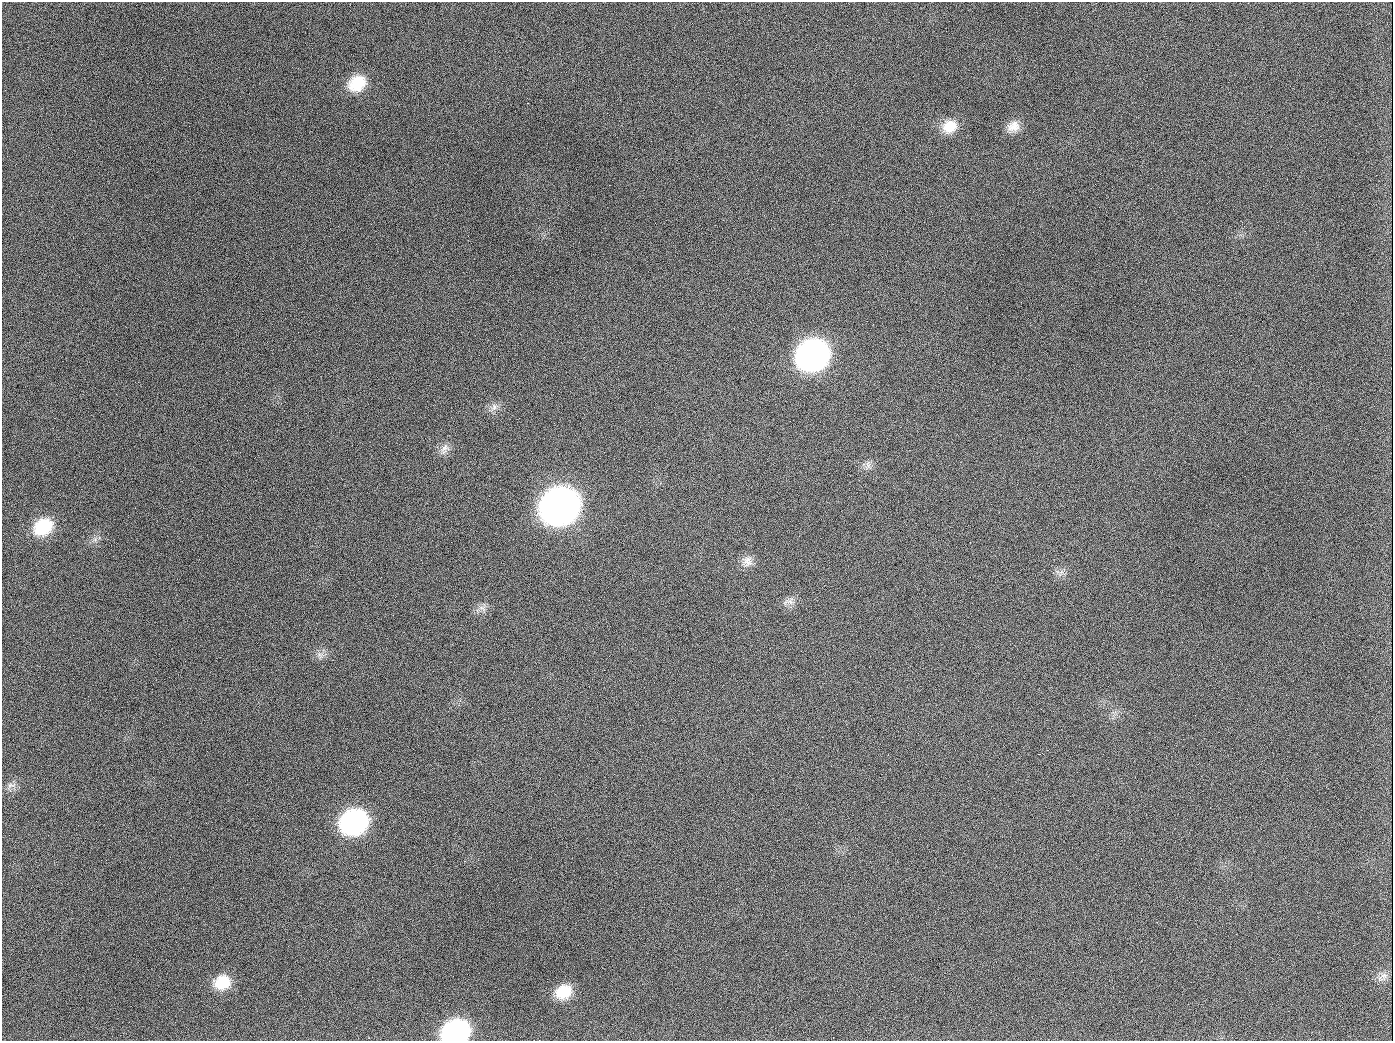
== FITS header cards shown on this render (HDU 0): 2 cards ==
NAXIS1  =                 1391
NAXIS2  =                 1039

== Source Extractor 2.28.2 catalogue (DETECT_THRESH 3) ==
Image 1391 x 1039 px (HDU 0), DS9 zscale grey, 1 PNG px = 1 image px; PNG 1395 x 1043 px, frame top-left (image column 1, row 1039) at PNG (2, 2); no overlay
Background 1420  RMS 67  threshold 201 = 3 sigma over >= 5 px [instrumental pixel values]
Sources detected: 24; all 24 listed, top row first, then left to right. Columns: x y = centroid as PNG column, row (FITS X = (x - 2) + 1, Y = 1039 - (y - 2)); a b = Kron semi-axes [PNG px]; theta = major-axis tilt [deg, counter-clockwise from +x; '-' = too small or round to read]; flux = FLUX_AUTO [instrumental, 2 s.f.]
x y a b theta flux
357 83 21 16 31 1.5e+05
189 126 2 2 - 6.3e+03
949 126 19 16 29 9.0e+04
1013 126 17 13 19 5.3e+04
812 355 21 18 26 2.5e+06
494 407 11 7 77 2.5e+04
654 407 2 2 - 3.5e+03
444 449 17 10 57 3.6e+04
868 465 13 7 82 2.2e+04
560 506 22 19 27 5.6e+06
43 527 21 17 31 2.0e+05
95 539 7 4 19 1.2e+04
747 561 15 13 83 4.1e+04
789 602 18 8 5 3.0e+04
482 608 13 7 -24 2.5e+04
320 655 12 4 -68 1.6e+04
1042 753 4 2 - 1.7e+04
11 785 16 7 21 2.6e+04
354 822 20 17 27 1.1e+06
1384 976 11 9 0 1.3e+04
222 982 19 16 23 1.2e+05
563 992 19 14 27 1.2e+05
944 1026 2 2 - 5.5e+03
456 1032 20 15 15 9.5e+05
At the frame edge (FLAGS 8, measured only in part): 1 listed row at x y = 456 1032